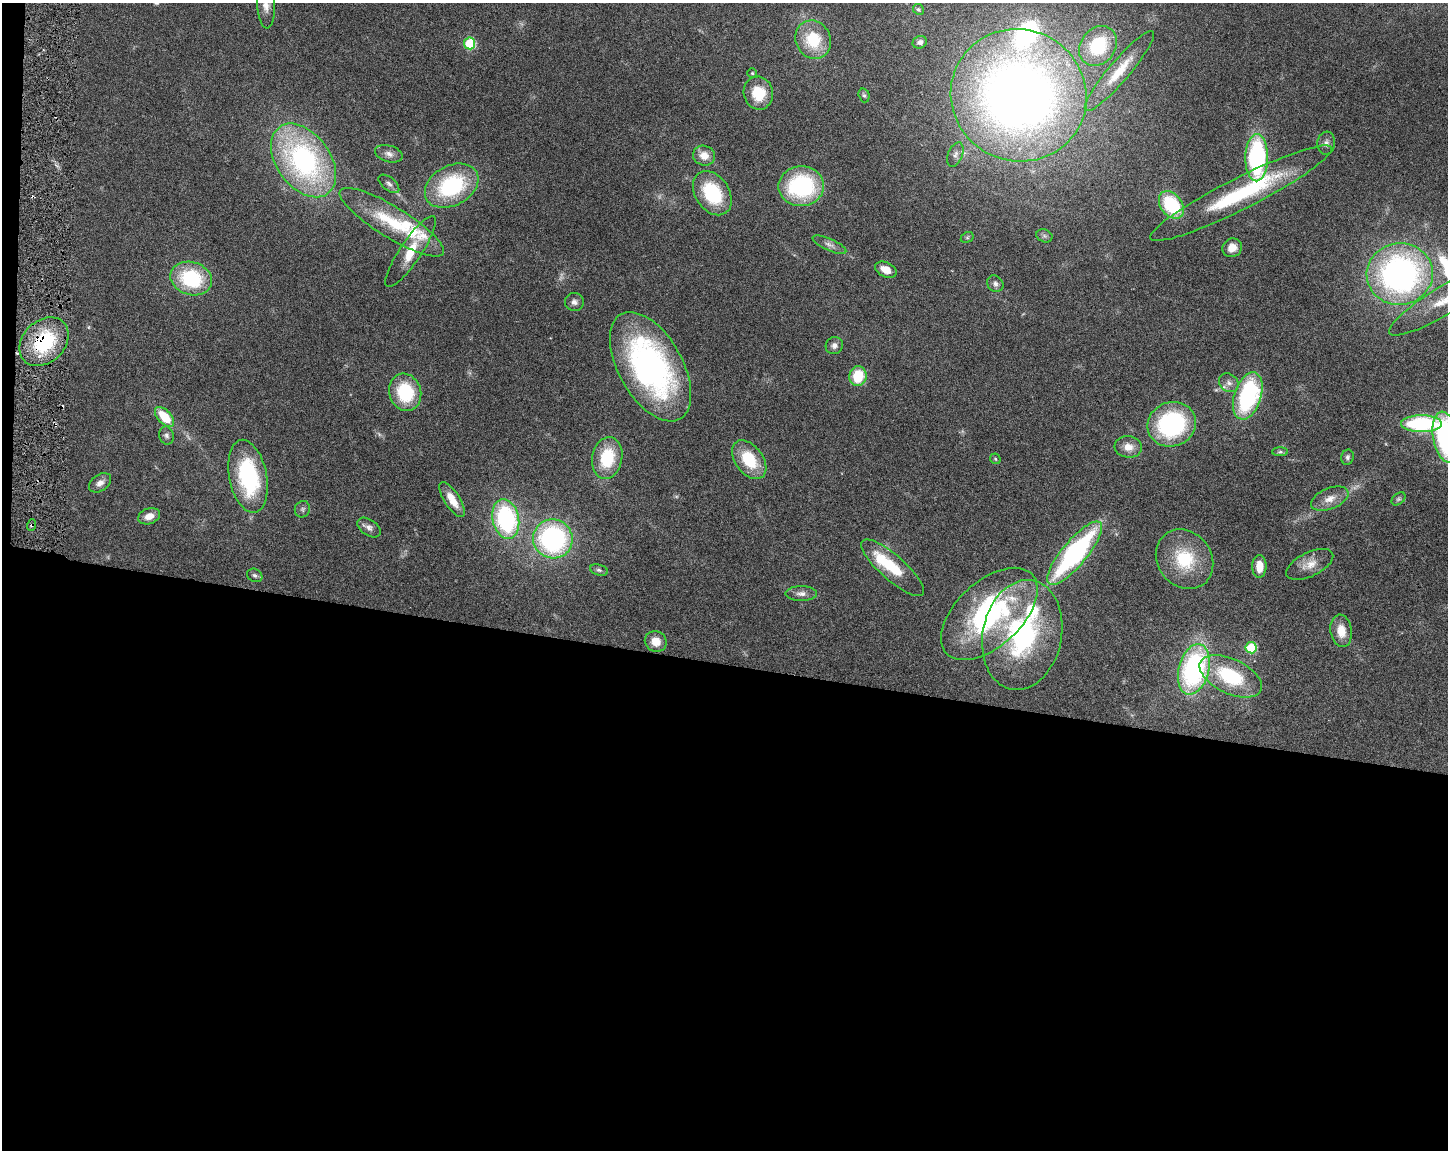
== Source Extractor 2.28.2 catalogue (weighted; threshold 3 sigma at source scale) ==
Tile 10 of 3 x 4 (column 1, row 4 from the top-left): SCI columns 221-1666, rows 2-1149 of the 4668 x 4598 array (HDU 1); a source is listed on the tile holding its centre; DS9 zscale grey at full resolution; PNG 1450 x 1152 px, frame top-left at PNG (2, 3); each listed source drawn as its Kron ellipse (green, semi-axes under 4 px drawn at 4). Shown black and unused: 43% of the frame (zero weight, under 3 of 6 exposures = <1% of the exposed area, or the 3 px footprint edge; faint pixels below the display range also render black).
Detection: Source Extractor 2.28.2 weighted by HDU 2 'WHT'; one run over the whole footprint, this tile lists its part. Background 0.105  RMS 0.0046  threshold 0.0189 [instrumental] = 3 sigma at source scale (4.09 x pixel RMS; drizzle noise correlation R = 1.36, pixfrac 0.8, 0.05/0.05 arcsec/px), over >= 5 px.
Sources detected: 90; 2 too faint to see at this stretch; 1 inside a brighter object's white glare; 4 cosmic-ray / hot-pixel residue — neither listed nor drawn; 4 inside a brighter listed object's ellipse — not listed separately; the other 79 listed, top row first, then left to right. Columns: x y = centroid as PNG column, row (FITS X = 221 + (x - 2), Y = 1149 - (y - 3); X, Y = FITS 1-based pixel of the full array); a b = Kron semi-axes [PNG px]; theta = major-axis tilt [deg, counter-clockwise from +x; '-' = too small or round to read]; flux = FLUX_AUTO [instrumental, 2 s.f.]
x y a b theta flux
266 4 24 9 -87 4.4
918 9 5 5 - 0.76
813 40 20 17 -62 18
920 42 7 6 - 1.3
470 43 6 5 - 32
1098 46 21 17 52 23
1119 71 52 10 49 12
752 73 4 4 - 0.57
758 93 16 14 -78 12
864 95 7 5 -72 0.83
1019 95 68 66 -25 410
1326 143 11 9 83 2.1
389 154 14 8 -16 2.5
955 155 13 7 67 1.9
704 156 11 10 - 4.8
1257 158 23 11 89 64
303 160 41 27 -54 95
389 184 12 6 -39 1.5
452 186 28 20 29 43
801 186 23 20 3 46
712 193 24 17 -56 25
1241 193 101 15 27 47
1171 205 15 10 -52 29
392 222 60 15 -31 26
1044 236 8 6 -21 1.2
967 237 7 5 30 0.74
829 245 18 6 -24 2.3
1232 248 10 9 - 3.8
411 252 42 10 56 14
886 270 11 7 -26 4.7
1400 274 33 31 8 150
191 279 21 16 -17 32
995 284 9 7 -50 1.5
1445 300 65 14 31 17
574 302 9 9 - 2
44 342 27 21 44 33
834 345 9 8 - 2
651 367 60 32 -60 120
858 376 10 8 80 14
1229 383 10 8 -37 2.4
405 392 19 16 -73 23
1248 396 24 13 72 56
164 417 12 6 -47 13
1172 424 24 22 21 55
1422 424 20 8 0 47
166 436 9 7 -76 1.3
1446 437 26 12 -80 68
1128 447 14 10 -6 4.1
1280 452 8 4 0 0.76
1347 457 7 6 - 1
607 458 21 15 79 19
995 459 6 4 -47 0.55
749 460 22 13 -53 17
248 476 37 19 -79 46
100 483 12 8 35 2.6
452 499 20 7 -58 6.3
1330 499 20 10 23 4.8
1399 499 8 5 40 0.89
302 509 8 7 - 1.2
149 516 11 7 19 3.9
506 519 20 13 -78 58
32 525 6 4 70 0.62
369 528 13 8 -34 2.1
553 539 20 19 - 78
1075 553 40 12 50 87
1185 559 31 27 -52 23
1310 564 25 12 26 5.6
1259 566 11 7 -90 6.3
893 568 40 12 -41 18
599 570 9 5 -15 1
255 575 8 6 -30 1.1
801 594 16 7 0 2.6
989 614 58 32 42 79
1341 631 16 10 -81 6
1022 635 55 39 79 72
656 641 11 10 - 5.6
1251 648 5 5 - 24
1194 669 26 15 75 81
1231 676 33 17 -25 30
Overlapping masked pixels (flux is a lower limit): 2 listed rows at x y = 44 342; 32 525
Isophote crosses this tile's border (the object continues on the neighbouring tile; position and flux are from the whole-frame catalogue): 3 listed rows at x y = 266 4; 1445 300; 1446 437